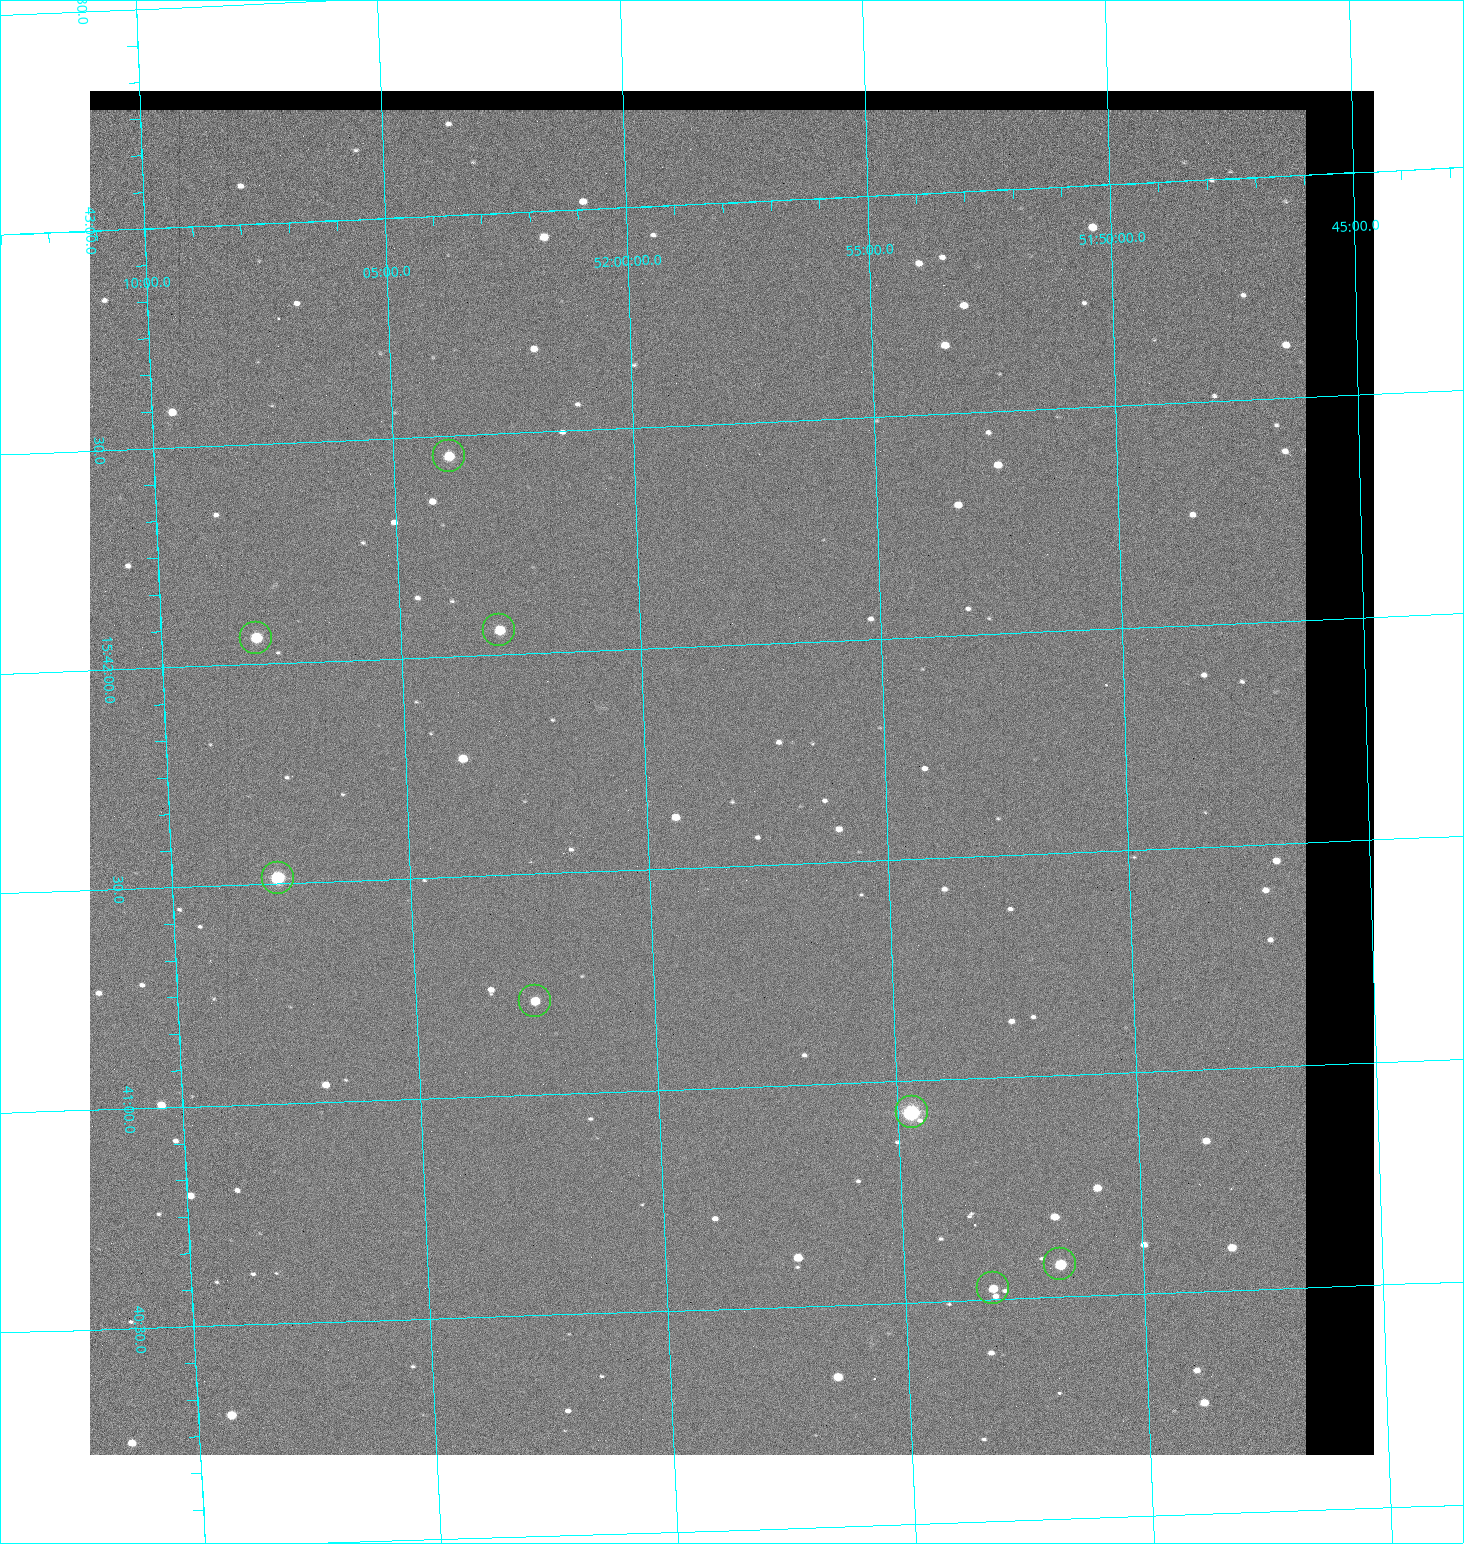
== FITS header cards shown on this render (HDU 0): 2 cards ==
NAXIS1  =                 1284 / length of data axis 1
NAXIS2  =                 1364 / length of data axis 2

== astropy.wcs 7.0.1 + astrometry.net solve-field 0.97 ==
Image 1284 x 1364 px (HDU 0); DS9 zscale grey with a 90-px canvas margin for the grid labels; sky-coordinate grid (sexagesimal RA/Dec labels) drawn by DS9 from the SOLVED WCS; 8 Tycho-2 reference stars matched to detected sources circled (green)
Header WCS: RA---TAN/DEC--TAN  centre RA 15:41:43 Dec +51:58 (235.43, +51.97 deg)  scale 1.26 arcsec/px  FOV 26.9' x 28.5'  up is +92 deg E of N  parity flipped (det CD > 0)
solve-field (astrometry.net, Tycho-2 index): VERIFIED the header's WCS against the Tycho-2 star catalogue (8 matches, 0 conflicts) and refined it, rather than solving blind
Solved WCS: RA---TAN-SIP/DEC--TAN-SIP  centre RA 15:41:43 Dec +51:58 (235.43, +51.97 deg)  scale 1.25 arcsec/px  FOV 26.8' x 28.5'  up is +92 deg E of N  parity flipped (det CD > 0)
The solver's refit moves the header's centre by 0.39 arcsec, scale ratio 0.9966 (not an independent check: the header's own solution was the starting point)
Tycho-2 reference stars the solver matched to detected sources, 8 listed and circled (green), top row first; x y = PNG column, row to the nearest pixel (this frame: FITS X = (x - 90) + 1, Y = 1364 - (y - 91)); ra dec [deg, ICRS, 3 dp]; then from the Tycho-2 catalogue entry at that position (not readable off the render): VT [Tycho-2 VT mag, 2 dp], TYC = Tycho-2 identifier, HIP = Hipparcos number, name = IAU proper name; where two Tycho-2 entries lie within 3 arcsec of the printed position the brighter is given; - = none
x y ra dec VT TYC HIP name
449 456 235.614 +52.064 11.61 3489-1132-1 - -
499 630 235.514 +52.049 11.19 3489-1407-1 - -
256 638 235.515 +52.133 11.12 3489-1380-1 - -
278 878 235.378 +52.130 9.31 3489-1322-1 76850 -
535 1001 235.303 +52.042 11.52 3489-958-1 - -
912 1112 235.232 +51.912 9.59 3489-824-1 - -
1060 1264 235.143 +51.862 10.97 3489-1016-1 - -
993 1288 235.131 +51.886 12.29 3489-908-1 - -